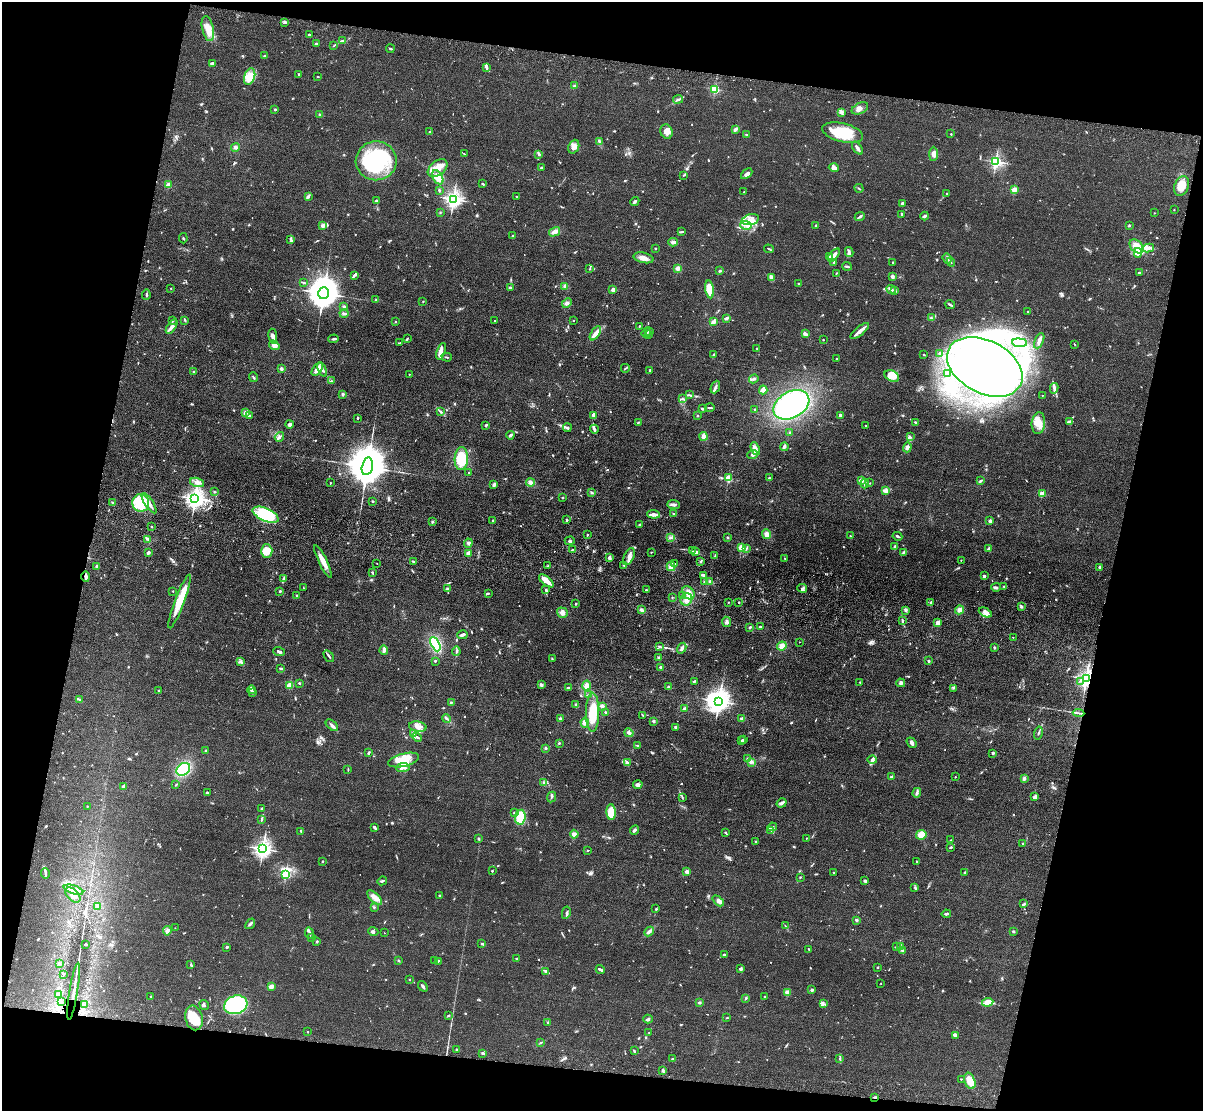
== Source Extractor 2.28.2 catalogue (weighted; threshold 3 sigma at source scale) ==
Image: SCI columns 29-4831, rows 349-4781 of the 4860 x 5015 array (HDU 1 of 3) = the unmasked area's bounding box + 8 px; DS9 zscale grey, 4 x 4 block average (1 PNG px = mean of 4 x 4 image px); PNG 1205 x 1113 px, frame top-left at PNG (2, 2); each listed source drawn as its Kron ellipse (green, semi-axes under 4 px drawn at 4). Shown black and unused: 24% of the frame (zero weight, under 3 of 4 exposures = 6% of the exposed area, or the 3 px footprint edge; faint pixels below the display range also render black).
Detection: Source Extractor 2.28.2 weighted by HDU 2 'WHT'. Background 0.0673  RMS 0.0078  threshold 0.0353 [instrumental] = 3 sigma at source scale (4.5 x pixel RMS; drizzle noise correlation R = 1.50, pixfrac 1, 0.05/0.05 arcsec/px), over >= 5 px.
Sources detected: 983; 4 too faint to see at this stretch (4 x 4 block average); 12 inside a brighter object's white glare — neither listed nor drawn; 29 coinciding with a brighter row at this scale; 55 inside a brighter listed object's ellipse — not listed separately; of the other 883, all 500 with FLUX_AUTO >= 3.3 (the completeness limit of this list) listed and drawn (383 fainter detections not listed), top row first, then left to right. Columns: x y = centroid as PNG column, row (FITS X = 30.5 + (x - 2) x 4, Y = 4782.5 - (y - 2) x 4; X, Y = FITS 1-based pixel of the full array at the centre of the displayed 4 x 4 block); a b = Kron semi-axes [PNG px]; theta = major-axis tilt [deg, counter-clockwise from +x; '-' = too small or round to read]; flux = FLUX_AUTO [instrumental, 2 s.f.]
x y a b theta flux
285 22 3 2 - 3.4
208 29 13 5 -77 56
309 35 2 2 - 27
342 41 4 2 - 6
316 44 2 2 - 35
334 46 2 2 - 4.4
390 49 4 2 - 5.9
264 55 2 2 - 4.3
212 63 4 2 - 8.2
486 67 4 2 - 15
299 75 2 2 - 3.8
250 77 8 5 70 41
318 77 3 2 - 3.6
574 86 3 2 - 6.7
715 89 2 2 - 440
678 99 5 3 - 9.8
860 108 9 5 28 25
275 109 2 2 - 20
841 112 4 3 - 9.7
320 115 3 2 - 8.8
735 129 4 3 - 11
430 132 4 2 - 5.1
666 132 7 6 - 27
843 133 21 9 -14 150
951 134 2 2 - 8.6
746 135 3 2 - 4.4
599 142 4 2 - 9.3
236 147 4 3 - 10
574 147 7 5 67 26
857 148 7 2 -53 18
464 154 3 2 - 3.8
933 154 7 4 88 26
539 155 3 2 - 5
376 161 20 19 - 420
996 162 2 2 - 950
438 168 11 7 38 53
541 168 3 2 - 6.6
834 168 5 4 - 20
747 174 6 4 42 16
684 175 3 2 - 3.8
438 177 7 5 -60 48
483 184 2 2 - 4.8
168 185 2 2 - 130
1182 186 10 7 67 67
859 188 4 2 - 4.2
439 190 3 2 - 4.5
1014 190 2 2 - 180
744 192 2 2 - 15
947 194 2 2 - 5.5
309 196 3 2 - 3.6
516 196 2 2 - 8.2
453 199 3 2 - 2100
376 201 3 2 - 6.7
635 201 5 2 - 9.1
902 203 4 3 - 7.4
1174 210 2 2 - 5.5
440 212 2 2 - 3.6
1154 213 2 2 - 3.8
901 214 3 2 - 4.9
860 216 5 2 - 7.4
925 216 4 2 - 11
750 220 9 5 16 39
746 225 6 3 -4 22
816 225 3 2 - 6.1
1129 225 2 2 - 11
323 226 4 3 - 29
555 232 6 4 31 21
682 232 4 2 - 4.4
512 236 2 2 - 3.5
183 238 5 2 - 4
291 240 3 2 - 5
673 242 5 3 - 15
1136 246 8 5 -45 52
655 248 2 2 - 13
1148 248 6 4 10 19
769 249 5 2 - 4.8
849 252 5 2 - 8.9
1138 253 5 3 - 57
834 255 8 2 50 28
829 257 3 2 - 4.8
643 258 10 5 -14 30
947 258 5 2 - 8.1
834 262 3 2 - 4.2
951 262 4 2 - 4.4
893 263 3 2 - 3.9
847 266 5 2 - 8.2
677 268 2 2 - 130
590 269 4 2 - 4.8
720 271 3 2 - 5.8
836 273 3 2 - 5.2
1139 273 3 2 - 5.5
354 275 4 2 - 9.7
771 277 4 3 - 14
892 277 3 2 - 13
303 282 3 2 - 4.8
799 284 2 2 - 3.5
510 287 3 2 - 6.2
564 287 3 3 - 9.5
171 288 2 2 - 4.3
710 289 9 4 -82 120
613 290 2 2 - 82
891 290 5 2 - 15
895 290 3 2 - 5.2
323 293 6 5 - 13000
146 295 5 2 - 8.4
376 300 2 2 - 5.2
423 301 2 2 - 3.3
567 303 6 3 47 14
950 304 5 2 - 7
344 307 3 2 - 10
1028 312 2 2 - 8.6
344 313 4 2 - 12
726 318 4 2 - 11
931 318 3 3 - 6.1
185 320 3 2 - 4.5
172 321 2 2 - 13
396 321 2 2 - 8.3
495 321 2 2 - 5.5
574 321 2 2 - 3.4
713 322 4 3 - 14
639 326 2 2 - 3.6
172 327 8 3 56 24
860 331 11 3 40 28
649 332 3 2 - 4.2
595 333 8 3 57 23
646 333 5 2 - 7.3
649 334 2 2 - 4
805 334 4 3 - 12
273 336 7 4 -79 19
334 339 5 2 - 9.3
407 339 4 2 - 4.7
823 340 2 2 - 9.7
1039 341 8 3 66 21
399 343 3 2 - 3.3
1019 343 7 3 -5 21
274 345 5 4 - 29
1075 345 3 2 - 3.4
757 348 2 2 - 13
441 351 8 4 71 20
924 354 2 2 - 3.8
940 354 2 2 - 23
714 355 2 2 - 4.3
447 357 5 2 - 4.9
836 359 2 2 - 11
985 367 40 26 -28 3400
625 368 4 2 - 5.2
281 369 2 2 - 58
317 369 8 3 56 42
322 370 7 3 -70 14
649 371 4 2 - 4.8
194 372 2 2 - 25
409 374 2 2 - 6.4
947 374 3 2 - 6.1
892 376 8 5 -29 77
253 377 5 2 - 5.5
754 379 5 3 - 9.8
331 381 2 2 - 4.1
715 387 6 2 68 12
1054 388 5 3 - 12
763 390 4 4 - 23
343 394 3 3 - 7.4
690 395 3 2 - 4.4
1042 395 2 2 - 5.6
683 399 3 2 - 4.8
791 405 19 13 29 810
710 408 5 2 - 6.8
702 409 2 2 - 9.3
755 410 2 2 - 6.7
441 411 3 2 - 3.4
245 413 3 2 - 23
593 415 4 3 - 15
698 415 2 2 - 4.5
840 415 3 2 - 9.4
249 416 2 2 - 36
358 418 2 2 - 17
1070 421 3 3 - 7.3
638 422 2 2 - 4.6
916 422 2 2 - 5.6
1038 423 11 6 84 53
289 424 4 2 - 22
485 425 3 2 - 4.9
866 425 2 2 - 8.4
567 428 4 3 - 7.2
594 429 4 2 - 12
790 432 2 2 - 12
510 435 4 2 - 8.8
703 436 4 4 - 20
279 437 5 2 - 9.5
910 437 2 2 - 4.3
784 447 4 2 - 13
907 447 5 3 - 16
755 448 6 3 -66 17
753 454 5 3 - 14
461 459 11 6 87 150
367 466 9 5 77 30000
469 473 2 2 - 11
728 478 2 2 - 230
769 478 2 2 - 4.2
861 481 2 2 - 140
980 481 3 2 - 4.2
197 482 7 4 -17 20
530 482 4 4 - 18
330 483 2 2 - 8.7
870 483 2 2 - 3.9
865 484 5 2 - 6.2
494 485 4 3 - 9.7
886 491 3 2 - 23
214 492 3 2 - 4.2
592 493 3 2 - 6.1
1042 494 2 2 - 150
562 497 2 2 - 15
195 498 3 3 - 2900
373 501 2 2 - 4.2
112 502 2 2 - 3.8
141 503 9 8 - 210
149 503 12 3 -57 28
674 504 6 3 -6 15
654 514 6 4 -4 17
674 514 3 2 - 10
266 515 14 6 -25 230
567 520 2 2 - 16
493 521 3 2 - 7.1
990 521 2 2 - 14
432 522 2 2 - 24
639 525 3 2 - 6.2
152 527 2 2 - 17
767 534 5 4 - 24
587 535 2 2 - 18
850 536 4 2 - 4.4
897 536 5 2 - 7.2
671 537 4 2 - 7.1
728 537 3 2 - 4.4
148 539 3 2 - 5.3
570 541 5 2 - 6.9
468 543 4 3 - 8.5
741 547 2 2 - 240
895 547 3 2 - 14
989 548 4 2 - 11
746 549 4 2 - 5.3
572 550 3 2 - 3.7
267 551 6 6 - 62
693 551 3 2 - 4.7
651 552 2 2 - 4.9
696 552 3 2 - 42
904 552 4 2 - 6.4
148 553 2 2 - 19
468 553 2 2 - 100
715 556 3 2 - 3.3
629 557 9 5 67 27
610 558 4 3 - 15
785 558 2 2 - 6.8
961 560 2 2 - 7
323 561 18 4 -64 50
413 561 2 2 - 5.7
701 561 3 2 - 6.4
377 563 2 2 - 4.2
674 563 3 2 - 5.6
548 565 3 2 - 3.8
624 565 3 2 - 6
96 566 2 2 - 7.3
671 567 5 4 - 21
1099 567 2 2 - 27
372 573 2 2 - 7.1
704 575 3 2 - 12
984 576 2 2 - 36
86 577 5 2 - 16
283 579 3 3 - 7.5
546 581 9 3 -40 52
710 581 4 3 - 9.7
705 582 2 2 - 13
1004 586 2 2 - 4.3
996 587 5 2 - 7.4
303 588 2 2 - 4.9
802 588 5 3 - 11
447 589 3 2 - 7.8
546 590 3 2 - 4.1
646 590 2 2 - 13
173 591 2 2 - 7.7
280 591 2 2 - 8.9
488 593 3 2 - 4.2
688 593 7 5 -56 37
297 595 2 2 - 3.3
682 596 2 2 - 4.7
672 598 2 2 - 4
686 599 6 5 - 33
180 601 28 5 69 130
728 602 2 2 - 7.5
739 602 2 2 - 5.8
930 603 3 2 - 5.1
576 604 2 2 - 14
1021 607 3 2 - 5.9
642 610 4 3 - 12
906 610 3 2 - 5.1
960 610 4 4 - 19
562 613 5 5 - 20
985 613 7 4 -27 24
902 620 4 2 - 9.2
726 622 5 4 - 13
938 623 4 3 - 23
750 627 3 2 - 5.5
760 627 3 3 - 6.2
462 635 5 2 - 11
1013 637 2 2 - 6
799 642 2 2 - 3.4
435 644 8 4 -63 280
659 646 3 2 - 4.8
782 646 5 4 - 30
994 647 2 2 - 4.1
682 648 5 3 - 12
384 650 4 3 - 19
279 651 6 2 -19 13
456 651 4 2 - 8.6
329 656 7 2 -55 8.6
659 658 3 2 - 7.4
552 659 2 2 - 4.1
435 661 2 2 - 14
929 661 3 3 - 5.9
241 662 4 4 - 9.3
660 667 3 2 - 7.5
281 668 4 2 - 7
1086 679 3 2 - 2200
694 681 3 2 - 6.3
1080 681 2 2 - 4.9
860 682 2 2 - 7.8
299 683 2 2 - 17
901 683 4 3 - 10
290 685 2 2 - 210
541 685 3 3 - 11
586 686 5 4 - 24
668 687 3 2 - 7.1
569 688 4 2 - 7.4
953 688 2 2 - 4.2
158 690 2 2 - 7.5
251 690 4 3 - 8
252 692 3 2 - 5.7
589 695 3 2 - 5.3
80 700 3 2 - 7.5
719 701 4 4 - 4100
451 703 2 2 - 4.5
576 705 3 2 - 18
602 706 2 2 - 87
684 709 3 2 - 9.6
592 712 19 6 89 160
606 712 3 2 - 4.8
1079 713 6 2 -5 8.3
643 715 3 2 - 3.9
560 718 3 2 - 6.5
447 719 4 2 - 7.2
742 719 3 2 - 12
653 721 3 2 - 7.2
585 723 5 4 - 23
332 725 7 3 -41 13
418 727 9 5 -11 27
676 727 3 2 - 9.6
629 733 4 3 - 14
1038 733 7 2 76 7.7
413 734 4 2 - 7.4
417 737 5 2 - 9.8
741 740 3 2 - 4.9
743 740 2 2 - 6.7
559 743 2 2 - 5.1
912 743 6 3 -52 15
638 746 3 2 - 8
545 748 2 2 - 5.6
205 751 2 2 - 4.5
369 753 3 2 - 9.5
993 753 3 2 - 8
747 759 2 2 - 4.8
404 760 16 6 14 120
872 760 4 3 - 9.5
751 762 3 2 - 5.5
627 763 3 3 - 10
403 768 7 2 5 17
183 769 7 5 38 160
348 769 4 2 - 3.9
892 777 2 2 - 38
955 777 2 2 - 6.8
1024 779 2 2 - 63
543 782 3 2 - 4.1
638 784 5 3 - 18
176 785 2 2 - 4
124 786 2 2 - 59
207 793 2 2 - 18
917 793 5 2 - 9
552 797 5 2 - 5.8
682 797 3 2 - 3.6
1035 797 4 3 - 15
782 803 5 3 - 16
87 806 2 2 - 6
262 809 3 2 - 9.7
611 812 8 4 -88 110
514 813 2 2 - 17
520 817 7 5 85 170
261 820 3 2 - 3.7
375 827 4 2 - 10
772 827 5 3 - 9.1
634 830 5 3 - 9
771 830 3 2 - 6.6
301 831 3 2 - 9.6
726 833 3 2 - 7
574 834 4 4 - 15
921 835 5 4 - 55
806 838 2 2 - 5.3
478 839 2 2 - 5.8
951 840 2 2 - 5.5
756 841 2 2 - 3.4
1022 844 2 2 - 6.3
951 847 3 2 - 7.6
263 849 3 2 - 2400
587 851 2 2 - 3.3
323 861 2 2 - 15
916 862 2 2 - 3.5
492 871 2 2 - 15
687 872 4 3 - 11
833 872 2 2 - 7.8
965 872 3 2 - 5.6
45 873 5 2 - 8.8
285 875 3 2 - 450
800 877 2 2 - 4
864 880 3 2 - 5.4
382 881 5 2 - 7.2
915 887 3 2 - 4.9
73 890 10 4 -17 28
73 895 9 5 -44 27
439 895 2 2 - 10
374 897 9 3 -43 30
718 901 6 3 -43 21
1024 904 3 2 - 4.8
98 906 3 3 - 14
374 907 3 2 - 4.3
656 909 3 2 - 4.7
566 913 6 2 78 7.6
946 914 5 2 - 8.1
857 920 2 2 - 27
250 924 6 2 53 9.4
785 926 4 2 - 4.1
175 928 2 2 - 4.1
167 931 5 3 - 10
373 931 5 4 - 11
649 932 5 3 - 17
1013 932 2 2 - 26
309 933 6 2 -80 9.9
384 933 2 2 - 3.3
311 937 3 2 - 3.6
317 941 3 2 - 4.9
85 944 2 2 - 7.2
482 944 3 2 - 4.7
227 947 3 2 - 7.1
896 947 2 2 - 4.1
901 947 3 2 - 3.6
809 949 3 2 - 5
902 951 4 2 - 6.3
724 955 3 2 - 11
517 958 3 2 - 4.9
399 961 2 2 - 3.6
435 961 2 2 - 3.8
438 961 2 2 - 3.9
59 964 3 2 - 3.4
191 965 4 2 - 4.4
877 967 2 2 - 4.3
740 968 3 3 - 10
600 969 4 2 - 12
546 971 3 2 - 16
63 974 2 2 - 5.8
409 979 2 2 - 12
881 984 2 2 - 4.3
423 986 6 2 -53 12
271 987 2 2 - 120
812 990 2 2 - 48
74 991 29 2 81 47
788 992 3 3 - 23
59 995 3 2 - 6.1
764 996 2 2 - 3.4
151 997 2 2 - 3.3
746 998 2 2 - 6.3
61 1002 4 2 - 6.7
988 1002 5 4 - 57
700 1003 2 2 - 34
824 1004 3 2 - 6.9
84 1005 3 2 - 4.6
204 1005 5 3 - 7.7
236 1005 12 9 17 330
448 1015 3 2 - 4
194 1018 12 8 -77 78
727 1018 2 2 - 4.5
648 1019 4 2 - 10
548 1023 3 2 - 4.6
308 1032 2 2 - 12
649 1033 2 2 - 5.2
955 1035 3 2 - 22
541 1042 3 2 - 3.9
456 1049 3 2 - 3.6
634 1051 4 2 - 5.1
483 1053 3 2 - 7.3
673 1059 2 2 - 31
840 1059 4 2 - 5.3
663 1070 3 3 - 5.9
961 1079 2 2 - 8.8
970 1081 8 5 -70 53
875 1097 3 2 - 7.3
Overlapping masked pixels (flux is a lower limit): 5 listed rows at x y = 86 577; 1086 679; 74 991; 61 1002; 875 1097
Diffuse or blended objects may show on this block-average render without a row.